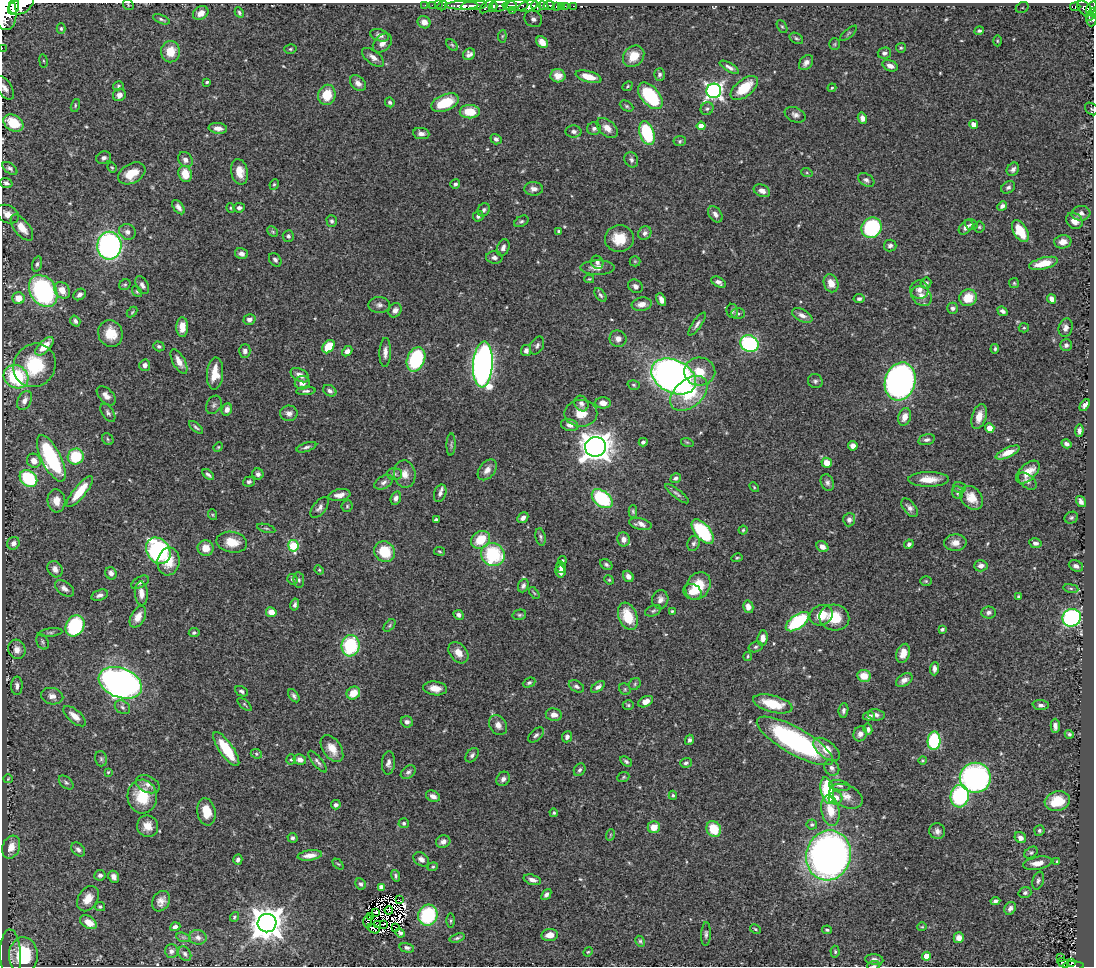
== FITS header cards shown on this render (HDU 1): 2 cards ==
NAXIS1  =                 1092
NAXIS2  =                  964

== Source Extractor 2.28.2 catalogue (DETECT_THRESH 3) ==
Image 1092 x 964 px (HDU 1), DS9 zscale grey, 1 PNG px = 1 image px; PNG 1096 x 968 px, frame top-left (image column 1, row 964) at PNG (2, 3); each listed source drawn as its Kron ellipse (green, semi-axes under 4 px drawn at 4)
Background 0.693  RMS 0.02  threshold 0.0596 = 3 sigma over >= 5 px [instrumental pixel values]
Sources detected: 550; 7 with non-positive FLUX_AUTO (blend fragments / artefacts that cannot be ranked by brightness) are neither listed nor drawn; of the other 543, the 500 brightest by FLUX_AUTO listed and drawn (43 fainter detections omitted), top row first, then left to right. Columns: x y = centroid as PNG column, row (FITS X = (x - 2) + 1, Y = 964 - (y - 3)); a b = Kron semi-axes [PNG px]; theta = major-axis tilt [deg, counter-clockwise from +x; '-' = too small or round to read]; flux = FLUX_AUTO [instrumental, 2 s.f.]
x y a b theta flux
21 5 14 8 29 1800
128 5 6 5 - 1.6
425 5 2 2 - 9.8
432 5 2 2 - 9.7
438 5 3 2 - 15
462 5 16 4 0 940
474 5 13 4 5 920
500 5 8 6 21 400
510 5 7 4 5 340
517 5 12 5 6 440
549 5 6 3 10 330
14 6 7 5 78 1000
442 6 5 3 - 36
528 6 10 5 16 970
543 6 5 3 - 400
556 6 3 2 - 62
562 6 3 2 - 13
565 6 2 2 - 34
573 6 3 2 - 15
486 7 8 4 46 120
493 7 5 4 - 250
536 7 6 3 -50 470
1022 7 7 5 28 3.1
1075 7 5 4 - 110
1091 7 7 4 59 350
1085 8 9 6 -50 320
4 11 19 12 -82 3100
512 11 3 2 - 100
1093 12 4 3 - 210
201 13 8 6 32 10
239 13 5 3 - 2.2
1090 16 5 4 - 150
161 19 9 3 -23 2.7
533 19 9 8 - 7.8
1091 20 6 5 - 160
424 22 7 6 - 8.9
782 27 7 4 -61 2
61 29 5 4 - 1.8
979 31 5 4 - 2.4
849 33 10 3 40 2.3
380 35 9 6 -18 6
502 36 6 4 82 1.5
796 38 7 5 -30 2.5
997 41 5 3 - 1.5
542 42 6 5 - 13
382 43 11 7 44 8.6
834 44 6 5 - 1.8
452 45 7 4 -45 2.2
2 48 2 2 - 8.2
901 48 5 5 - 1.8
290 49 6 5 - 2
170 52 10 9 - 25
884 53 7 5 13 4.6
469 54 6 5 - 4.7
634 56 12 9 45 25
373 57 13 6 -37 7.5
43 61 7 3 -81 1.8
806 63 8 6 49 6.1
890 66 8 5 -22 8
729 67 11 4 -30 5.2
659 74 6 5 - 3.1
558 76 7 6 - 9.3
588 77 13 5 -15 19
207 82 4 3 - 2.1
358 83 9 6 -42 8
118 86 5 4 - 2
628 86 5 4 - 1.5
5 88 13 7 -57 8.3
744 88 16 8 39 43
832 88 4 3 - 1.5
714 91 7 7 - 490
119 95 6 6 - 6.3
327 95 10 8 72 35
650 96 16 9 -49 100
390 102 5 4 - 2.8
445 103 15 8 22 47
75 105 7 4 73 2
627 106 7 5 -27 2.5
707 109 7 6 - 3.4
1092 109 7 5 -37 2.2
470 112 10 6 -1 29
795 115 11 7 -23 5.8
862 118 6 4 -72 5.5
13 123 10 8 -30 38
974 124 4 4 - 11
701 126 4 4 - 17
218 128 9 5 -7 8.2
607 128 12 7 -42 12
594 129 7 6 - 3.8
573 131 8 6 -3 4.4
647 133 12 7 -72 97
421 134 8 5 -8 6.6
496 139 6 5 - 3.6
680 141 6 5 - 2.5
104 158 7 6 - 4.5
185 160 8 6 -50 6.8
631 160 8 6 -60 4.1
10 168 8 5 -37 3.8
112 168 5 3 - 1.7
1013 169 7 5 52 4.9
240 172 13 8 -79 17
132 173 15 9 29 25
807 173 6 4 -19 1.7
185 174 8 6 -72 28
866 180 9 6 -33 4.2
6 183 6 4 -20 3.9
274 184 5 4 - 1.9
455 184 5 4 - 2.9
1008 187 7 5 33 4
534 189 9 7 -2 6.8
762 191 8 6 -24 7.4
1002 206 5 4 - 4.4
178 207 8 5 -52 5.7
231 208 4 4 - 1.5
239 208 5 5 - 3.8
484 210 7 6 - 3.5
1081 213 9 7 5 5.7
7 214 12 8 -27 9.2
715 214 9 6 -54 6
478 216 5 5 - 3.3
332 221 6 5 - 3.2
521 221 8 5 29 2.7
1074 221 9 7 -44 9.7
971 224 6 5 - 3.6
966 227 8 5 46 7.6
979 227 5 5 - 2.3
22 228 15 7 -52 18
872 228 11 9 51 130
558 231 4 3 - 2.2
1020 231 12 6 -60 39
127 232 8 7 - 6.1
273 232 6 4 -46 2.4
645 233 7 6 - 4.4
288 236 6 5 - 3.1
619 239 14 13 - 29
1063 242 8 6 8 11
109 246 14 12 89 350
890 246 6 6 - 3.8
503 248 9 6 69 5.6
241 254 7 5 -15 5.2
494 257 8 6 -5 5.1
275 260 7 5 -50 4.1
635 261 5 5 - 1.7
597 262 7 6 - 4.5
1044 263 15 5 13 25
37 264 8 4 74 2.9
598 268 17 7 1 11
589 279 5 4 - 1.8
718 282 8 4 -29 4.8
831 283 9 7 -69 17
926 283 5 5 - 4.5
1014 283 5 5 - 1.9
125 285 6 5 - 2.1
142 285 9 6 -61 5.2
635 286 7 6 - 5.6
62 290 9 7 -51 14
919 290 9 9 - 8.9
43 291 17 13 -57 240
137 292 6 4 -52 1.9
80 294 7 5 35 5.4
600 295 8 4 -52 3.1
922 296 11 9 -45 13
18 298 6 5 - 18
968 298 9 8 - 28
859 299 6 4 12 2.6
1051 299 5 4 - 6.8
661 300 7 4 -64 6.8
642 304 10 6 10 9.6
379 305 11 8 -1 5.3
953 308 5 5 - 4.2
395 310 7 6 - 6.7
732 311 7 5 -79 3
1002 311 5 4 - 3.6
132 312 6 3 45 1.6
738 313 7 5 -3 2.9
802 315 11 6 -27 6.6
249 319 6 5 - 5.9
75 321 5 4 - 3.5
697 324 13 4 55 4.7
182 327 10 6 -89 15
1024 328 5 4 - 1.6
1066 328 9 7 75 7
110 334 13 12 - 27
618 339 8 8 - 7.8
749 344 9 8 - 150
537 345 9 6 62 4
1066 345 6 6 - 4.2
44 346 11 5 46 21
159 346 6 5 - 2.9
328 347 7 5 53 36
995 349 5 4 - 2.4
526 350 5 5 - 5.1
245 351 7 5 89 4.7
347 351 6 4 43 6.6
385 352 14 5 88 7.9
416 359 13 8 69 130
179 362 14 6 -62 11
483 364 23 10 86 770
35 365 22 20 54 68
145 365 6 5 - 7
700 372 15 14 - 28
215 374 16 8 86 24
300 375 10 6 -30 9.2
674 376 23 16 -27 790
16 377 13 11 -36 90
815 381 7 7 - 3.7
900 381 19 15 74 610
302 383 7 6 - 8.9
634 385 6 4 -17 2
306 391 9 4 3 3.2
330 391 7 5 -31 4.4
689 393 21 13 40 52
106 396 11 7 -45 8.7
25 400 10 6 63 7.1
581 403 8 7 - 5.5
603 403 8 5 -1 8.2
214 405 10 7 60 4.5
1085 405 7 4 55 4.7
227 409 6 5 - 6.5
108 413 10 5 -56 3.9
289 413 8 7 - 7.1
581 413 16 13 0 22
979 416 13 7 73 15
905 417 9 6 72 11
570 425 9 6 -14 6.6
196 427 8 3 -41 2.8
990 428 5 4 - 13
1079 431 6 4 88 4.9
108 439 6 5 - 2.2
927 440 8 5 14 4.2
643 442 4 4 - 3.5
687 442 6 4 -18 1.5
451 444 11 4 88 2.6
1066 444 5 4 - 3.8
853 446 5 5 - 6.9
218 447 5 4 - 1.5
306 447 10 4 18 3.6
595 447 10 9 - 1600
1008 453 13 5 24 15
76 457 8 8 - 55
51 458 25 9 -64 150
34 461 7 6 - 10
827 463 5 5 - 17
487 470 12 7 51 8.8
1028 472 14 8 43 20
258 474 6 5 - 4.4
394 474 8 6 -2 3.3
405 474 13 11 -81 14
208 475 7 4 -41 3.4
28 478 10 7 -42 88
676 478 5 4 - 3.9
929 479 20 7 0 21
1027 481 11 6 -38 5.1
249 482 6 5 - 3.2
384 482 10 6 29 4.8
827 482 8 6 -67 4.3
754 487 5 3 - 1.5
959 488 6 5 - 2.6
80 492 19 6 51 38
440 493 9 6 72 5
957 493 7 5 -67 2.8
677 494 14 4 -38 3.9
339 495 11 6 9 10
396 498 7 5 72 5.1
972 498 13 10 -49 20
602 499 12 7 -39 110
56 501 11 9 -84 13
1081 502 6 4 -56 5.3
347 506 6 6 - 2.1
320 508 12 6 52 6.1
909 508 11 6 -51 6.1
633 511 6 4 -88 2.2
213 515 5 3 - 1.4
523 518 6 4 44 5.3
1071 518 7 5 25 2.8
436 519 4 3 - 2.2
849 520 6 6 - 5.3
640 524 11 5 -13 6.8
266 528 9 3 -15 2.2
743 530 4 4 - 1.7
703 532 15 7 -50 110
541 537 9 5 -79 3
624 539 7 6 - 7.6
480 540 10 8 36 31
232 542 15 10 -10 22
13 543 6 6 - 5.8
693 543 8 6 68 3.6
955 543 11 8 3 12
1035 543 6 5 - 4.5
909 544 5 4 - 3.4
293 546 6 5 - 82
822 547 6 5 - 6.9
206 548 8 8 - 16
158 551 14 11 -54 220
439 551 5 3 - 1.7
385 552 11 10 - 41
493 554 12 11 - 98
737 558 6 4 16 1.7
562 560 4 4 - 1.6
169 561 14 11 82 25
606 564 6 5 - 2.7
981 566 7 5 2 6.2
1076 566 7 5 -24 4.6
561 567 6 4 -83 4.1
55 569 8 7 - 8.6
319 570 5 4 - 1.6
560 572 6 5 - 7.1
111 573 6 5 - 5.1
628 576 6 5 - 7
292 579 5 5 - 3.1
299 580 8 5 -81 3.1
609 580 5 4 - 1.6
926 581 6 5 - 2
140 582 10 5 29 3.6
523 586 7 5 67 3.8
698 586 14 11 60 34
64 588 11 6 -35 6.8
1071 588 8 4 -9 2.3
692 592 9 7 -27 12
141 593 12 6 -84 10
534 593 7 3 -52 1.8
100 595 9 5 18 4.9
1018 596 3 3 - 1.8
660 599 9 8 - 6.8
295 605 6 4 77 3.3
748 607 6 5 - 8.6
653 611 8 5 23 2.7
672 611 4 4 - 1.6
271 612 5 5 - 15
989 613 7 6 - 4.6
459 615 5 4 - 4.2
519 615 7 5 13 2.4
821 615 12 10 26 24
628 616 14 9 -69 37
138 617 11 7 61 14
834 618 15 13 -12 31
1072 618 9 8 - 270
797 622 13 7 36 100
389 625 7 4 46 2.3
75 626 11 9 61 130
942 629 4 3 - 2.6
51 632 12 4 7 3.2
194 633 5 4 - 2.7
763 638 7 5 83 9.3
43 642 8 5 -65 2.7
351 646 11 9 82 100
755 647 7 5 17 2.5
17 649 10 8 -74 9.4
458 653 12 8 -50 14
903 653 10 6 71 16
748 656 4 3 - 1.6
935 669 7 4 89 6
864 676 6 6 - 21
904 680 9 6 34 7.3
120 683 22 14 -21 930
529 683 7 4 25 2.9
635 684 6 5 - 2.4
17 686 9 5 88 5
576 686 8 5 -28 4.5
598 687 8 4 35 5
435 688 12 7 -7 13
625 689 6 5 - 2.1
242 691 7 4 -24 3.5
353 693 7 6 - 22
52 696 11 8 -13 8.1
294 696 7 4 -54 3.7
646 702 8 5 27 13
245 704 9 4 -41 2.1
773 704 20 8 -15 36
628 705 5 5 - 2.2
1041 705 8 5 -5 4.1
122 707 8 6 -34 4.2
843 710 7 5 83 3.8
554 715 8 6 -10 7.9
876 715 8 5 -12 5.1
75 716 14 6 -40 13
869 716 6 4 16 4
407 722 6 5 - 5.4
498 725 11 8 -57 8.9
1055 726 7 4 89 5.7
868 729 5 4 - 3.8
860 734 8 6 62 6.8
1069 734 5 4 - 2.3
536 735 9 5 43 3.9
567 737 6 5 - 4.6
689 740 5 4 - 3.4
795 741 43 13 -30 280
934 741 9 6 89 150
332 748 15 9 -55 17
226 749 20 7 -55 50
826 749 15 8 -38 19
256 754 6 4 -23 1.8
472 755 8 5 49 3.8
101 759 8 5 -75 2.9
291 759 5 4 - 1.9
300 760 6 5 - 9.5
922 760 4 4 - 1.5
626 761 6 4 -34 2.8
317 762 13 5 -51 4.5
388 763 11 6 86 6.8
686 763 6 4 18 3.1
832 768 8 7 - 5.3
580 770 7 5 57 3.5
108 772 4 4 - 1.5
408 772 8 5 35 3.7
623 777 6 4 24 1.9
975 778 15 15 - 360
8 779 4 4 - 1.4
503 779 8 6 53 5.3
66 782 8 5 -42 3.2
148 784 12 8 -25 8.2
840 786 11 5 -10 3.6
827 790 13 6 -79 92
673 795 4 4 - 1.9
142 796 17 15 -86 48
433 796 7 5 -25 7.6
846 796 17 11 -25 13
960 796 11 9 84 150
835 798 7 6 - 12
1057 801 13 9 14 37
336 805 5 4 - 3.7
830 810 16 9 -80 26
206 812 14 9 -80 25
554 813 4 4 - 1.8
404 823 5 5 - 2.8
812 824 5 5 - 2.4
148 826 11 10 - 16
654 827 6 6 - 15
714 829 8 7 - 37
1039 830 5 5 - 2.6
937 831 8 7 - 5.7
610 835 6 3 72 1.6
292 838 5 4 - 2.7
1020 838 6 5 - 6.8
443 842 7 6 - 5.2
11 847 12 8 69 16
78 849 8 5 -46 4.7
1031 853 7 5 36 2.6
310 855 12 5 8 9.9
829 855 25 22 74 870
421 859 8 6 -38 6.1
238 860 5 4 - 4.2
1057 861 4 3 - 1.8
1038 863 14 6 10 13
338 864 6 4 -43 1.7
433 867 5 4 - 1.8
100 875 5 5 - 4.1
396 876 6 4 -73 2.9
114 877 6 5 - 6.6
532 880 9 5 -16 7
1038 880 9 5 73 3.7
361 884 6 5 - 3.5
381 887 4 4 - 11
1025 893 6 5 - 3.3
546 894 6 4 50 4.5
88 899 14 9 57 18
399 900 3 2 - 1.7
161 901 11 8 60 9.2
995 901 5 4 - 3.9
100 907 5 4 - 2.5
1010 908 7 5 58 5.1
389 910 4 3 - 2.7
376 912 3 2 - 1.6
428 915 11 9 66 110
234 917 5 4 - 2
371 917 4 3 - 1.5
451 921 7 3 90 1.8
88 922 9 6 -32 18
368 922 6 2 87 1.9
267 923 9 9 - 2800
378 924 3 3 - 2.3
384 924 4 2 - 2.1
175 927 5 4 - 5.1
396 927 3 2 - 1.9
922 927 5 4 - 1.4
374 929 6 3 -31 2.1
755 929 6 4 -28 1.9
827 930 5 3 - 1.8
400 933 5 4 - 3.6
706 934 12 5 88 3.8
550 935 8 6 7 12
183 937 7 4 -18 2.7
198 937 9 7 -10 7.1
457 938 8 4 17 2.7
959 938 5 5 - 9.6
640 941 5 4 - 2.3
407 948 7 4 -14 3.3
171 951 7 6 - 4.5
588 952 5 4 - 1.6
835 952 6 4 -86 2.3
185 954 8 6 -55 3.6
10 955 25 10 -89 14
23 955 18 14 89 84
926 956 4 4 - 28
1060 957 3 2 - 1.7
874 959 9 5 -5 5.2
1063 963 5 3 - 31
1072 963 3 3 - 26
874 965 7 4 6 2
1073 966 11 3 -1 120
At the frame edge (FLAGS 8, measured only in part): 9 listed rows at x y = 128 5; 4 11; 1093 12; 1091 20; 2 48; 5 88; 1092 109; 874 965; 1073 966
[43 fainter detections neither listed nor drawn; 7 non-positive-flux detections neither listed nor drawn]